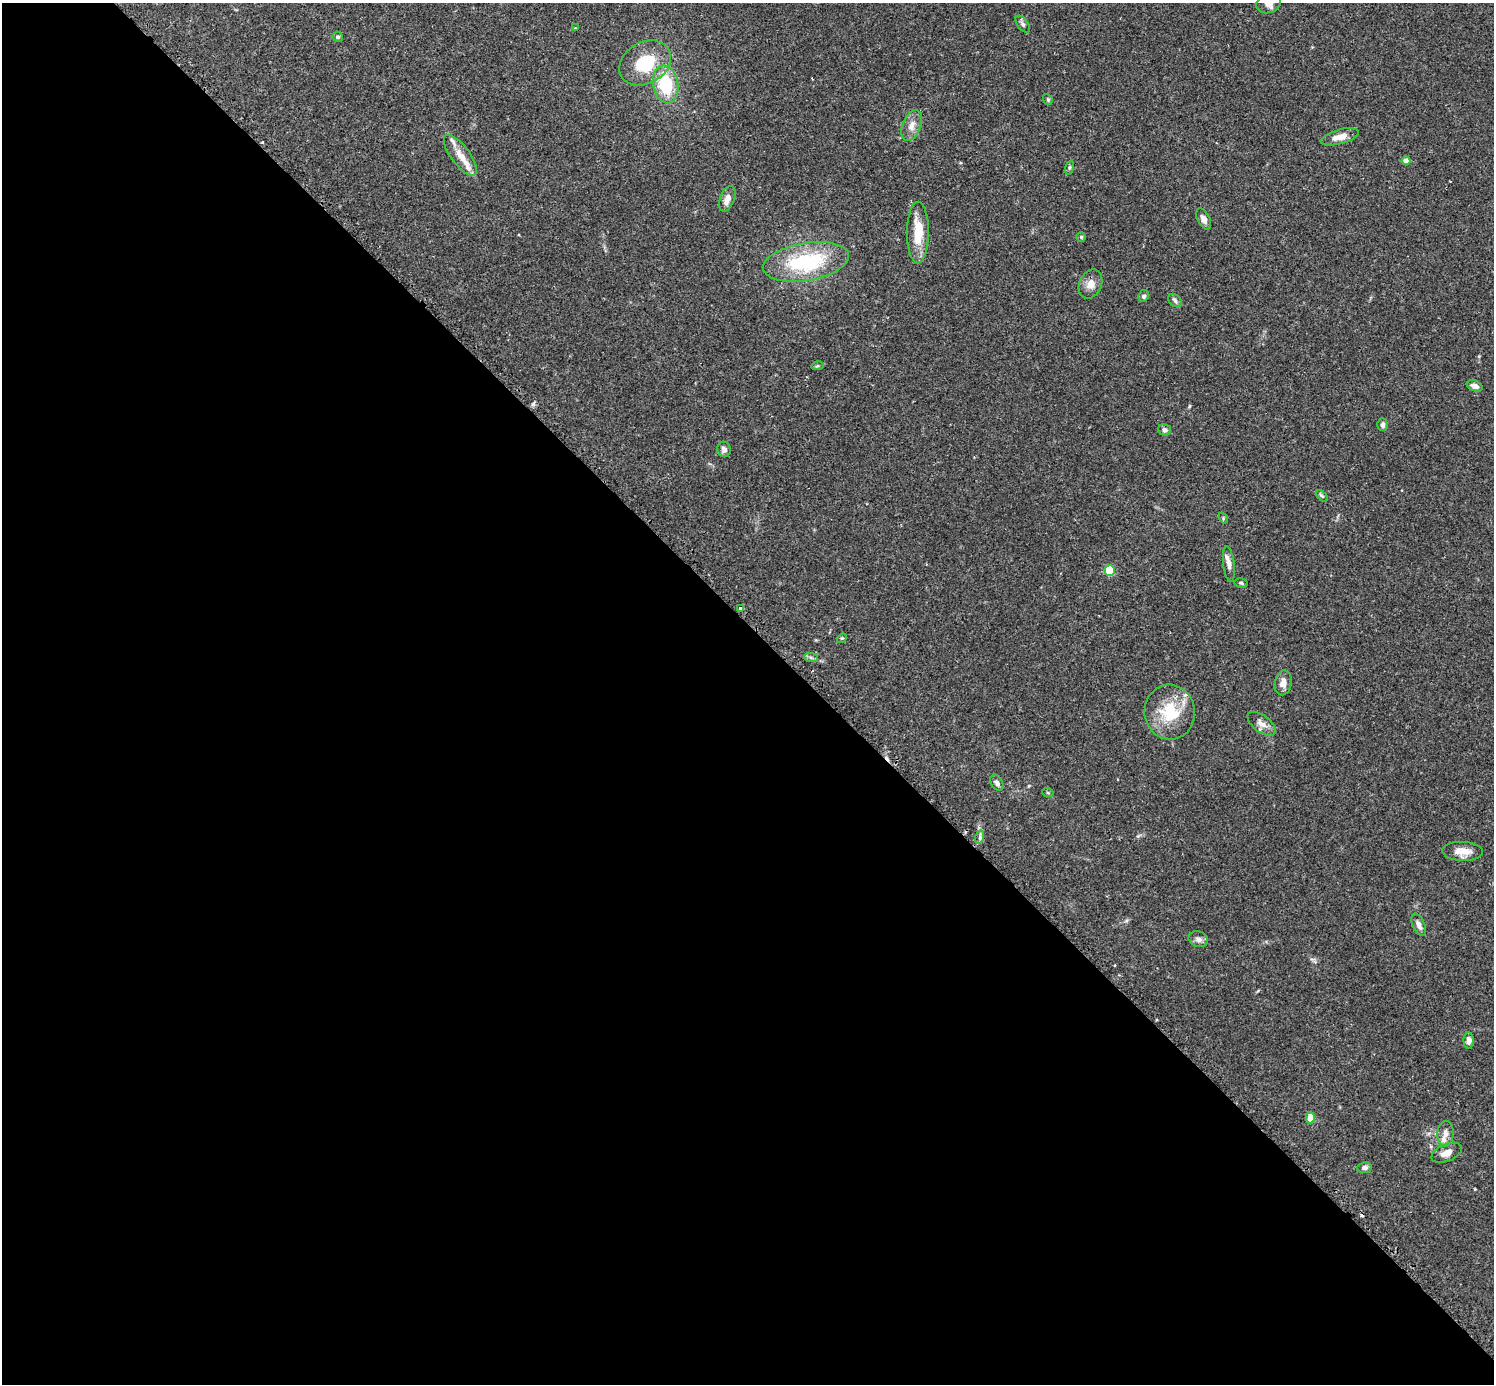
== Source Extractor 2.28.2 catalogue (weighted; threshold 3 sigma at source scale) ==
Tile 9 of 4 x 4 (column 1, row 3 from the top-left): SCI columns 41-1532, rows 1573-2954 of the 6041 x 6040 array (HDU 1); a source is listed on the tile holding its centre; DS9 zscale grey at full resolution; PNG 1496 x 1386 px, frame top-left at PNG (2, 3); each listed source drawn as its Kron ellipse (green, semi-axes under 4 px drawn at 4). Shown black and unused: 55% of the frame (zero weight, under 2 of 3 exposures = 2% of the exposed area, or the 3 px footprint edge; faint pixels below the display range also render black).
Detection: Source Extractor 2.28.2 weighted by HDU 2 'WHT'; one run over the whole footprint, this tile lists its part. Background 0.106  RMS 0.006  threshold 0.0269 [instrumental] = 3 sigma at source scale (4.5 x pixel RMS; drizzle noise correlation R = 1.50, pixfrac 1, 0.05/0.05 arcsec/px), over >= 5 px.
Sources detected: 52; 2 cosmic-ray / hot-pixel residue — neither listed nor drawn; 3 inside a brighter listed object's ellipse — not listed separately; the other 47 listed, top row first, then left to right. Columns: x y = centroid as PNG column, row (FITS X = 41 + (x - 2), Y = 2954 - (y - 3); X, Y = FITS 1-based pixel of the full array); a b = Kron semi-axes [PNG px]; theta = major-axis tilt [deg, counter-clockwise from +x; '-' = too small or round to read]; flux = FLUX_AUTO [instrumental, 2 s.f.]
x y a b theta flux
1269 3 12 9 19 3.8
1023 24 10 5 -53 1.6
575 28 3 2 - 0.4
338 37 5 5 - 0.99
645 63 27 20 30 29
666 84 19 12 -79 30
1048 99 6 4 -70 0.82
912 126 16 9 69 5.3
1340 137 19 7 15 6.7
460 155 24 9 -53 7.7
1406 161 4 4 - 6.5
1069 167 7 3 71 0.91
727 199 13 7 69 4.5
1204 219 11 6 -63 3.1
918 233 31 11 90 17
1081 237 5 5 - 0.87
806 262 43 19 9 53
1090 284 15 11 65 5.4
1144 296 6 5 - 1.3
1175 301 8 5 -41 1.6
817 366 6 4 12 0.82
1475 386 8 5 -22 2.9
1382 425 6 5 - 2
1164 430 6 5 - 1.8
724 449 8 6 -72 2.2
1322 496 7 4 -44 0.87
1223 518 5 4 - 0.73
1229 564 18 5 -83 3.6
1110 570 5 5 - 29
1241 583 7 4 -12 1.1
741 608 4 3 - 2.5
842 638 5 4 - 0.66
811 657 7 4 -2 1.2
1283 683 12 8 79 4.6
1170 712 27 25 -83 26
1261 724 16 8 -37 4.3
997 783 8 5 -60 2.2
1048 793 6 3 -19 0.66
980 837 7 4 72 1.4
1463 851 20 9 -2 7.9
1419 925 12 6 -67 3.5
1198 939 10 7 -19 2.6
1469 1040 8 5 -88 2.6
1310 1118 6 4 89 10
1446 1134 13 8 87 3.4
1447 1153 16 8 23 5.3
1364 1168 7 5 7 1.9
Isophote crosses this tile's border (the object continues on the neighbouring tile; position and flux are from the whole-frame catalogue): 1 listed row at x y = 1269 3